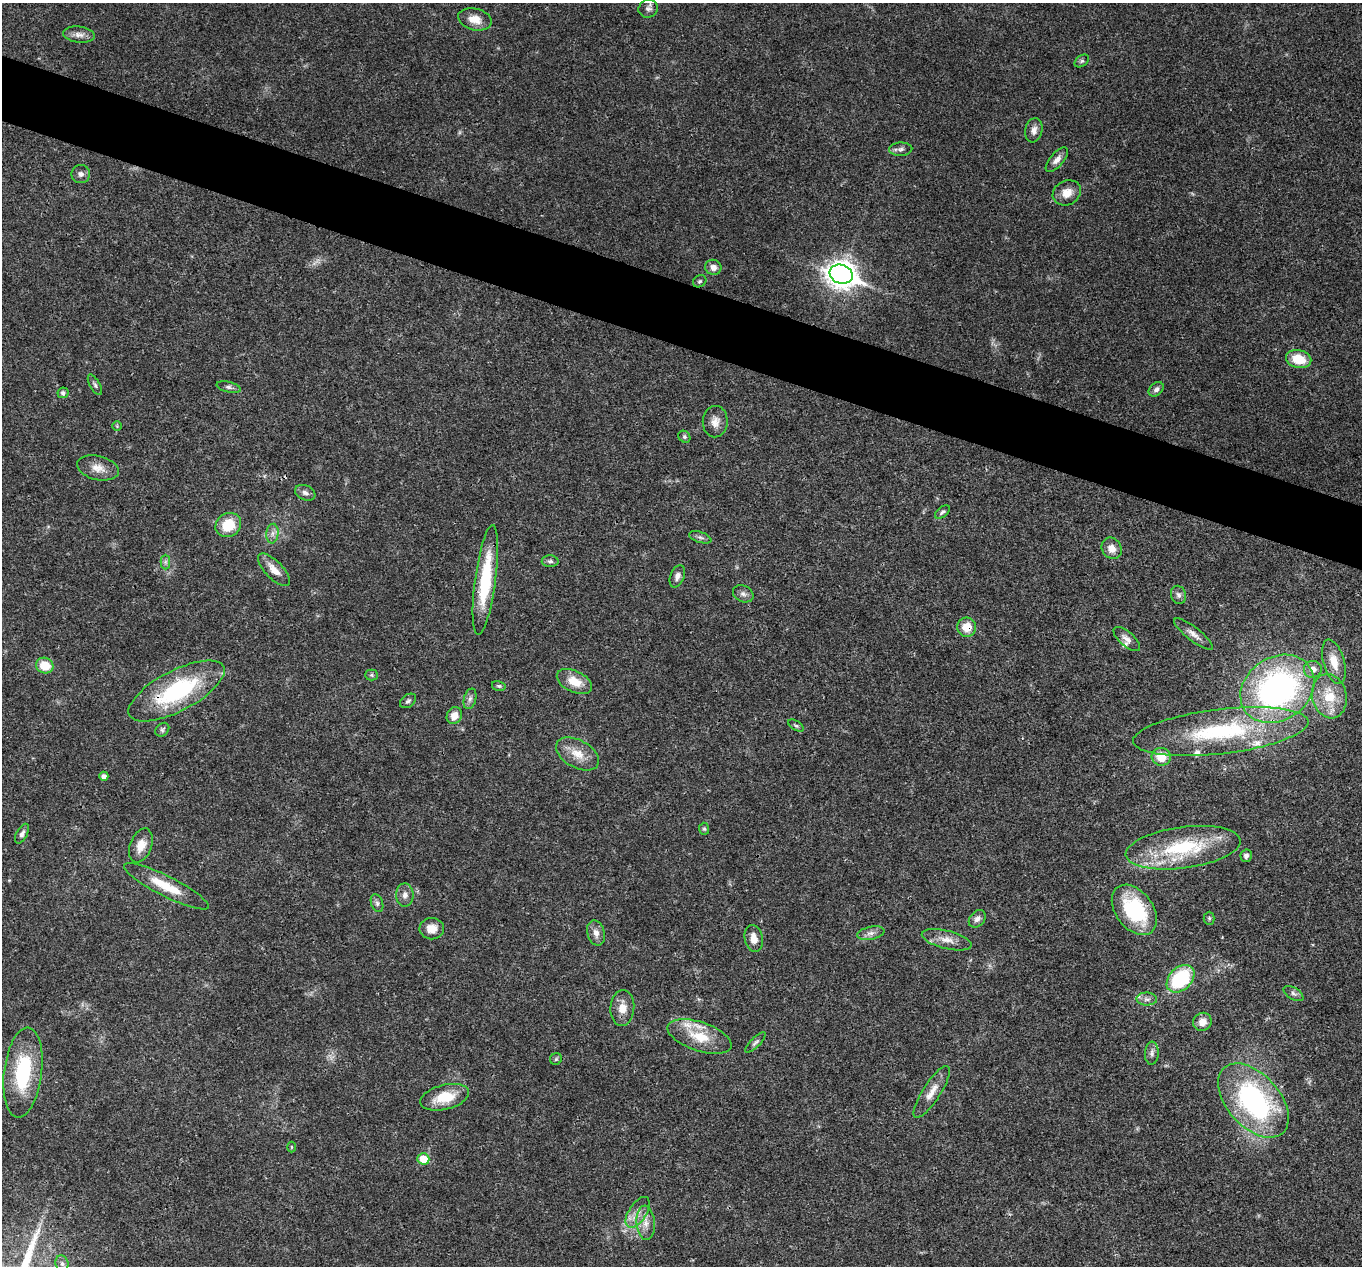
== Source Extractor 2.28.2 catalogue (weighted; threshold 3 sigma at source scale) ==
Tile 11 of 4 x 4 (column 3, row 3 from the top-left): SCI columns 2724-4083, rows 1532-2795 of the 5444 x 5458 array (HDU 1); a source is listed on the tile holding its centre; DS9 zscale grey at full resolution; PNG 1364 x 1268 px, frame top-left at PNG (2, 3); each listed source drawn as its Kron ellipse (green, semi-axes under 4 px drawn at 4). Shown black and unused: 5% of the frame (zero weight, under 3 of 4 exposures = <1% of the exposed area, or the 3 px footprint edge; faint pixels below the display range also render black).
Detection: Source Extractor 2.28.2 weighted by HDU 2 'WHT'; one run over the whole footprint, this tile lists its part. Background 0.0168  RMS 0.0022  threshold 0.00981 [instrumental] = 3 sigma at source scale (4.5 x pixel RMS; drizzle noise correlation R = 1.50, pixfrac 1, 0.05/0.05 arcsec/px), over >= 5 px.
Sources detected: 95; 1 too faint to see at this stretch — neither listed nor drawn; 5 inside a brighter listed object's ellipse — not listed separately; the other 89 listed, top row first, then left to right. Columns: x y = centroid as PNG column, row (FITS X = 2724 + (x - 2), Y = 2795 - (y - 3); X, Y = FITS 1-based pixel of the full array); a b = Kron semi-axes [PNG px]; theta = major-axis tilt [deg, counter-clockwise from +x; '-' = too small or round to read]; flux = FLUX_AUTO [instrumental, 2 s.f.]
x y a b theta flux
648 9 10 9 - 0.88
475 19 17 11 -14 2.8
79 35 16 8 -7 1.4
1082 61 8 5 36 0.48
1034 130 12 8 78 1.3
901 149 11 6 2 0.84
1057 159 15 6 49 1.4
81 174 9 9 - 0.96
1067 193 15 12 29 2.7
713 267 8 7 - 1.2
841 274 12 9 -19 250
700 281 7 5 32 0.4
1299 359 13 9 -12 5.1
95 385 11 5 -61 0.55
229 387 12 5 -13 0.65
1156 389 8 6 39 0.72
63 393 5 5 - 0.56
715 422 16 12 88 2
117 426 5 4 - 0.25
684 437 6 5 - 0.4
98 468 21 12 -13 2.6
305 493 10 7 -22 0.91
942 512 9 5 38 0.55
228 525 13 11 34 6.1
272 534 10 6 84 0.97
700 537 11 5 -18 0.69
1112 548 11 9 -56 1.9
550 561 8 6 -1 0.59
165 562 7 5 90 0.52
274 570 21 8 -46 2.7
677 576 12 7 68 1.1
485 580 55 10 82 14
743 594 11 8 -27 0.94
1178 595 9 7 -70 0.81
967 627 9 9 - 3.4
1193 634 24 6 -38 1.6
1127 639 16 7 -41 1.3
1334 662 23 10 -74 3.7
45 666 9 7 -22 4.6
1313 669 9 8 - 1.7
371 675 6 5 - 0.38
574 681 19 10 -25 3.8
499 686 7 5 -14 0.38
1277 689 39 31 34 66
177 691 53 20 27 24
1329 696 22 17 -77 6.6
470 699 10 6 74 0.85
408 701 9 6 36 0.54
454 716 9 7 62 2.2
796 726 8 4 -33 0.45
162 730 7 6 - 0.52
1221 731 88 22 7 27
578 754 23 14 -28 3.8
1161 757 9 9 - 4
104 776 4 4 - 0.93
704 829 6 5 - 0.34
22 834 11 5 63 0.84
141 845 18 10 69 2.7
1183 848 58 20 8 18
1246 856 6 5 - 0.69
166 886 47 10 -27 6.4
405 895 11 9 89 1.2
377 903 9 6 -70 0.6
1134 910 28 18 -53 17
1209 918 6 5 - 0.34
977 919 10 7 48 1
432 929 12 10 1 2.5
596 933 13 8 -74 1.5
871 933 14 6 12 1.1
754 939 13 9 -80 2.1
947 940 25 9 -14 2.6
1180 979 16 11 45 15
1293 994 11 5 -32 0.64
1147 999 10 6 -1 0.8
622 1008 18 12 86 2.7
1202 1022 9 9 - 1.7
699 1036 33 14 -18 6.5
755 1042 13 5 45 0.66
1152 1053 11 7 86 0.9
556 1059 6 5 - 0.37
23 1072 45 19 83 16
932 1092 30 9 57 2.8
445 1097 25 12 14 6.5
1253 1100 44 26 -48 41
291 1147 5 3 - 0.22
423 1159 6 5 - 5.1
638 1212 17 9 57 2.2
646 1223 17 9 -86 2.3
62 1264 8 6 -74 0.71
Overlapping masked pixels (flux is a lower limit): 4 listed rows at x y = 967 627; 177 691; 1221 731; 1134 910